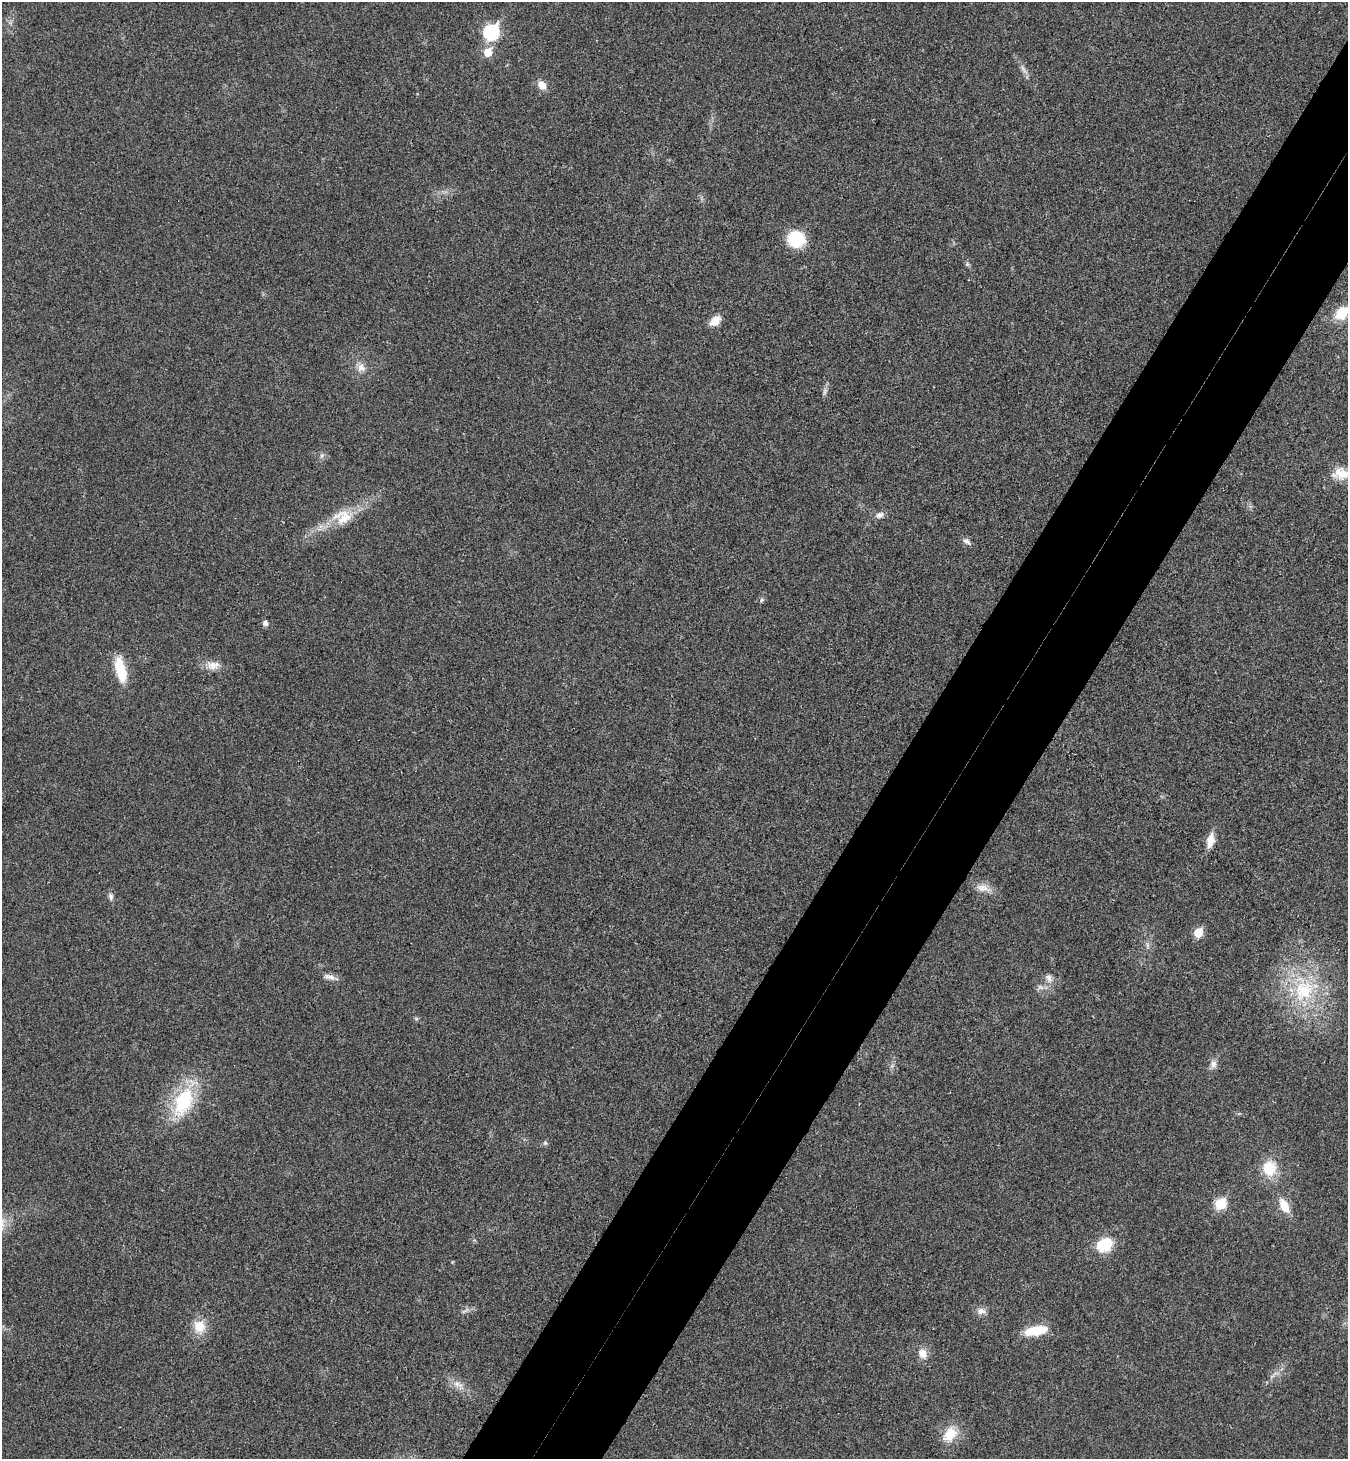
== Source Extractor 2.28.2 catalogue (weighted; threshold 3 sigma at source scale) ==
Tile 10 of 4 x 4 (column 2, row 3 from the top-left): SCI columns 1546-2891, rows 1497-2953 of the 5922 x 5901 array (HDU 1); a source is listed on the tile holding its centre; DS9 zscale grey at full resolution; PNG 1350 x 1461 px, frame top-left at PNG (2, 2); no overlay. Shown black and unused: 9% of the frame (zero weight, under 3 of 4 exposures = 6% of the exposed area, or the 3 px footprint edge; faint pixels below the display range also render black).
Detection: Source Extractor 2.28.2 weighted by HDU 2 'WHT'; one run over the whole footprint, this tile lists its part. Background 0.0196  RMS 0.0064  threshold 0.0286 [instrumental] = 3 sigma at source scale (4.5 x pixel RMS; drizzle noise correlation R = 1.50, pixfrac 1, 0.05/0.05 arcsec/px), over >= 5 px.
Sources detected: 40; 1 inside a brighter object's white glare — not listed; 1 inside a brighter listed object's ellipse — not listed separately; the other 38 listed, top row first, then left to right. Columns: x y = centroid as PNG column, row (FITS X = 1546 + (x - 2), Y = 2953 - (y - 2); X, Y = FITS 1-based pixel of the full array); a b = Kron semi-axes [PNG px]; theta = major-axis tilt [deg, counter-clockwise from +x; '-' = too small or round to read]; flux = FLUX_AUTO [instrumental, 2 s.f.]
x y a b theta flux
491 32 8 7 - 100
488 52 7 6 - 11
542 85 10 8 -49 5.9
796 239 15 14 - 32
967 264 6 6 - 1.1
1341 314 18 17 - 13
715 321 13 8 39 7
361 367 11 9 -42 4.5
825 392 11 4 75 1.8
1341 474 22 15 -5 10
879 515 10 7 26 2.9
344 518 23 16 45 14
967 541 12 5 -26 2.1
762 600 5 5 - 1.1
265 623 7 6 - 2.2
213 665 18 11 5 6.2
120 670 33 12 -76 17
1210 840 15 7 78 8
983 888 19 10 -10 5.9
111 896 9 6 -71 2
1198 933 6 5 - 18
330 977 17 6 -18 3.5
1049 978 12 8 -61 3.2
1040 987 7 5 -33 1.6
1304 990 33 28 53 45
1213 1064 10 8 86 3.5
183 1101 36 19 68 42
545 1143 6 5 - 1.1
1269 1168 19 17 90 16
1220 1204 6 6 - 36
1284 1206 17 9 -63 9.8
1104 1245 17 13 27 20
981 1311 11 9 -3 3.4
199 1326 14 14 - 11
1037 1330 31 10 11 12
923 1354 12 10 -56 5.9
458 1384 16 6 -23 4.5
950 1434 23 16 55 12
Isophote crosses this tile's border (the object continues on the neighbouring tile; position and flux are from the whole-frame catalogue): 1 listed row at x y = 1341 474